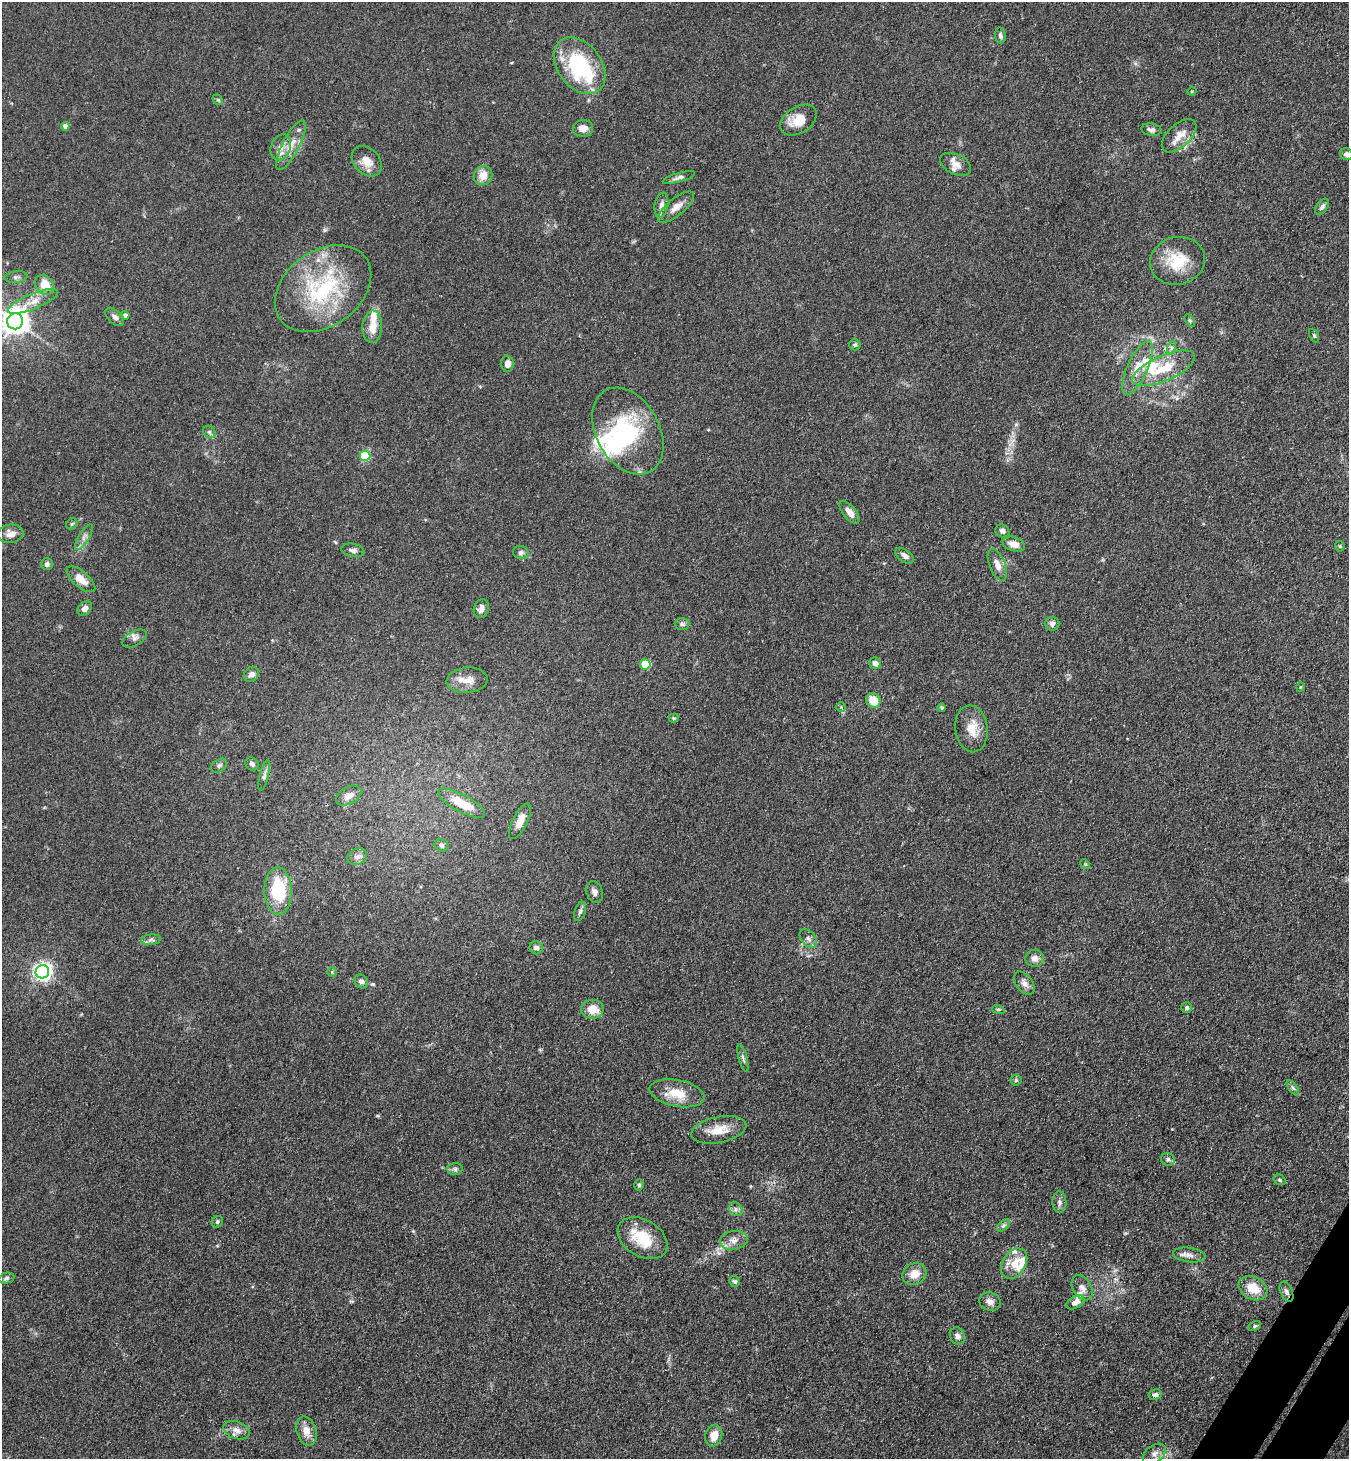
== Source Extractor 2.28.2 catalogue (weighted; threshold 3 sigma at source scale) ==
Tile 6 of 4 x 4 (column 2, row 2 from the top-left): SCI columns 1685-3031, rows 2951-4407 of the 5923 x 5900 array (HDU 1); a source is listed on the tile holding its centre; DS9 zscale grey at full resolution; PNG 1351 x 1461 px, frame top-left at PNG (2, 2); each listed source drawn as its Kron ellipse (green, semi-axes under 4 px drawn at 4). Shown black and unused: <1% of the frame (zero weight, under 3 of 4 exposures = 5% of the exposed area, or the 3 px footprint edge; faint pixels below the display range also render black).
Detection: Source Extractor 2.28.2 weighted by HDU 2 'WHT'; one run over the whole footprint, this tile lists its part. Background 0.101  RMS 0.0064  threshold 0.0287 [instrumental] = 3 sigma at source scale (4.5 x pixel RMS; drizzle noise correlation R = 1.50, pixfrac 1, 0.05/0.05 arcsec/px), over >= 5 px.
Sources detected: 133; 4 inside a brighter object's white glare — neither listed nor drawn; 8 inside a brighter listed object's ellipse — not listed separately; the other 121 listed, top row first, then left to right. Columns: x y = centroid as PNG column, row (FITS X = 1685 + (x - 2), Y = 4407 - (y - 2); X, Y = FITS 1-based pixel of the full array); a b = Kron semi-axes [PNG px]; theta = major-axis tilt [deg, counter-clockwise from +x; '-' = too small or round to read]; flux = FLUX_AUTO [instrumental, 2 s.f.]
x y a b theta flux
1000 35 8 5 -82 1.6
580 66 32 21 -53 58
1192 91 5 3 - 0.53
218 100 6 4 -43 0.88
798 120 20 13 32 12
65 126 4 4 - 3.6
583 128 10 8 7 5
1151 130 10 6 -10 2.5
1179 136 21 11 43 8.5
291 145 27 8 63 9.3
281 147 13 9 68 5.3
1346 154 6 5 - 2.7
367 161 17 12 -47 8.1
956 164 16 10 -25 5.8
483 176 10 9 - 7.5
679 177 17 4 16 2.4
661 205 12 7 81 3.4
676 207 22 8 39 6.2
1322 207 9 5 53 2
1177 261 28 24 14 23
16 277 11 5 7 2.1
45 285 11 8 -50 12
323 289 53 37 36 72
33 301 27 7 22 8.3
125 315 4 4 - 1.5
115 317 11 6 -44 2.6
15 321 8 8 - 770
1190 321 7 4 -58 1.1
372 327 16 10 87 8.8
1314 335 7 4 -64 1
855 345 6 5 - 1.2
1171 348 7 4 71 1.4
507 364 8 6 -87 3.8
1137 368 29 10 65 12
1164 368 34 12 23 20
628 431 46 31 -61 59
209 432 7 5 -44 1.4
365 456 5 5 - 33
849 512 14 6 -50 4.8
72 524 6 5 - 0.94
1002 531 7 6 - 2.2
11 534 13 9 7 5
84 537 15 5 58 3
1014 544 11 7 -18 6.2
1340 546 5 5 - 0.78
353 550 11 6 -11 2.6
521 552 8 6 -13 2.1
905 556 10 6 -37 2.9
47 564 6 6 - 2.1
997 565 17 8 -69 5.4
81 579 17 8 -40 7.6
85 608 8 6 43 2.7
481 609 9 7 72 3.5
682 624 7 6 - 1.6
1052 624 7 7 - 2.2
134 638 13 7 29 2.8
875 663 6 5 - 3.5
645 664 5 5 - 29
251 674 8 6 38 3.2
467 680 20 12 5 7.8
1300 687 4 3 - 0.51
873 700 8 6 -50 13
841 707 5 5 - 0.73
942 708 4 4 - 0.91
674 718 5 4 - 0.76
971 729 23 16 -82 11
252 764 7 6 - 2
219 765 9 6 37 1.6
264 775 15 4 76 2.1
349 796 14 8 29 5.5
461 803 26 8 -28 16
520 821 19 7 63 5.8
441 845 7 6 - 1.7
357 857 10 7 25 2.8
1085 864 5 4 - 0.73
278 891 23 14 -89 41
595 892 11 8 -68 2.9
580 911 10 5 70 1.8
808 939 11 7 -49 2.5
151 940 10 5 7 2
536 948 6 6 - 3.2
1035 958 9 8 - 3.8
42 972 7 6 - 270
332 972 5 4 - 0.74
361 981 7 6 - 2.5
1024 983 13 8 -52 3.7
1187 1007 5 5 - 1.5
592 1009 11 9 1 9.1
998 1009 6 4 -18 0.88
743 1058 14 3 -75 1.6
1016 1080 5 5 - 1
1293 1088 9 4 -54 1.4
677 1093 28 13 -11 14
719 1130 28 13 11 11
1168 1159 7 6 - 1.7
455 1169 7 6 - 1.8
1280 1180 6 5 - 1
639 1185 5 4 - 0.98
1059 1202 11 7 -88 2.4
736 1209 7 6 - 1.9
217 1222 6 5 - 1.1
1003 1225 7 4 44 1.4
643 1238 27 18 -32 21
734 1240 14 9 9 5
1189 1255 16 7 -8 4
1014 1263 16 11 57 9.7
914 1274 12 10 26 8.1
6 1278 8 5 12 1.4
735 1281 5 5 - 1.2
1082 1288 13 9 -60 4
1253 1288 15 11 -28 12
1286 1292 10 6 -67 2.2
990 1302 11 9 -19 4
1075 1302 10 6 30 3.6
1255 1326 7 4 27 1.1
957 1336 9 7 -68 2.6
1155 1395 6 5 - 1.8
237 1430 13 8 -20 4.3
306 1431 15 9 -75 6.3
714 1436 11 8 75 7.4
1154 1454 13 8 35 3.6
Overlapping masked pixels (flux is a lower limit): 1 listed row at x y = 1286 1292
Isophote crosses this tile's border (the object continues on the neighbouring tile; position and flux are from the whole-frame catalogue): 2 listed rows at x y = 1346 154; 15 321